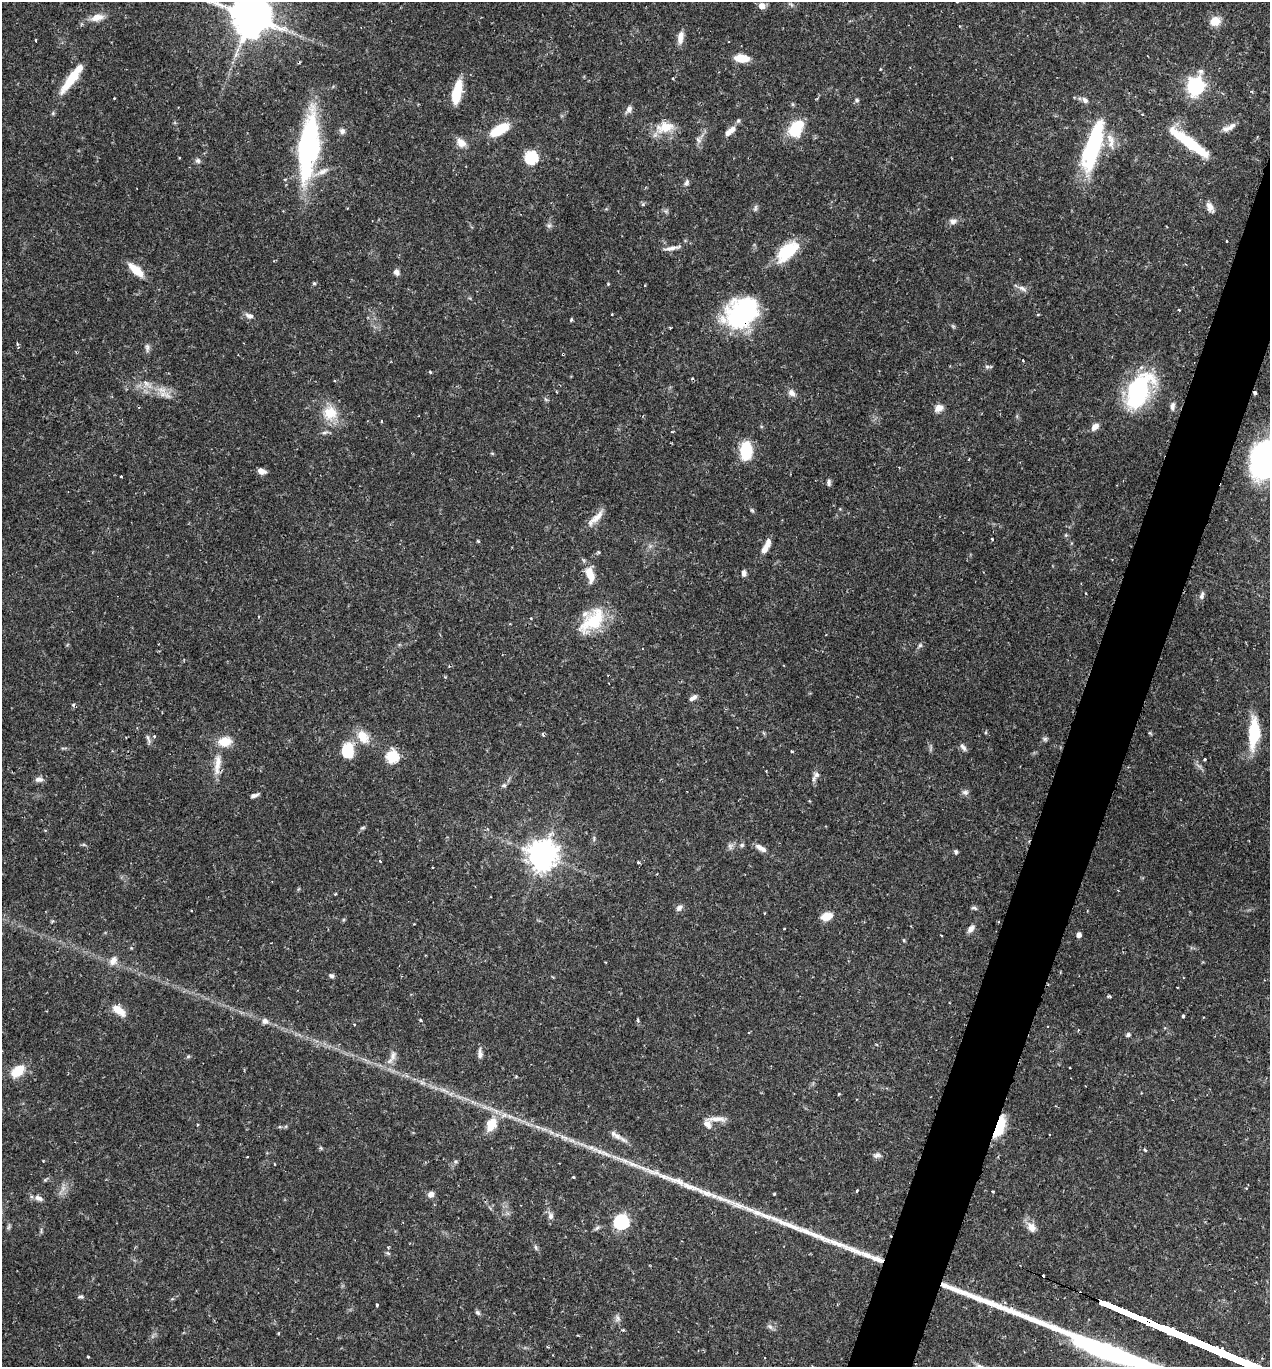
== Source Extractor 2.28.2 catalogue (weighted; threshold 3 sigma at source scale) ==
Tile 10 of 4 x 4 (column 2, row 3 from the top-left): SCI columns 1411-2678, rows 1374-2738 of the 5488 x 5474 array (HDU 1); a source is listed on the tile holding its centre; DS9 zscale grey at full resolution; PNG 1272 x 1369 px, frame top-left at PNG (2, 2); no overlay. Shown black and unused: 4% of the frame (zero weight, under 2 of 3 exposures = <1% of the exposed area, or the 3 px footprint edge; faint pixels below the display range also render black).
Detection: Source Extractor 2.28.2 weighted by HDU 2 'WHT'; one run over the whole footprint, this tile lists its part. Background 0.12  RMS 0.0034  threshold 0.0152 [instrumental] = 3 sigma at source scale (4.5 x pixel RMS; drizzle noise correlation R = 1.50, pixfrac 1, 0.05/0.05 arcsec/px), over >= 5 px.
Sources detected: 154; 2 inside a brighter object's white glare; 3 cosmic-ray / hot-pixel residue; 3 long thin detections or spike segments (spike, bleed or trail) — not listed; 6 inside a brighter listed object's ellipse — not listed separately; the other 140 listed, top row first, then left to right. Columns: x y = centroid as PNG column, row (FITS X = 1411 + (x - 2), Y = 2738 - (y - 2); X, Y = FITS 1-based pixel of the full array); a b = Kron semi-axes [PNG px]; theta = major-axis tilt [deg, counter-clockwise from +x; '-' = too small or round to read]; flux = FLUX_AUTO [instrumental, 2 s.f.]
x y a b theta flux
762 6 6 5 - 2.8
250 16 13 11 -23 1100
97 17 17 9 12 3.4
1215 21 9 9 - 5
680 37 15 7 82 2.6
36 40 3 3 - 0.65
741 58 15 8 -3 5.3
71 79 33 9 55 9.8
1195 86 8 7 - 120
457 92 22 8 78 11
114 98 2 2 - 0.28
857 100 6 5 - 0.58
1085 100 10 7 -51 1.2
629 109 9 7 50 1.5
1232 126 17 7 35 2.3
665 127 24 14 10 7
796 129 14 9 56 18
499 130 21 9 31 11
342 131 8 7 - 1.1
730 131 18 7 41 2.8
698 140 8 4 -45 0.81
1111 141 24 9 -79 4
1094 142 59 15 75 35
461 143 14 10 -40 2.8
1190 143 49 9 -36 20
308 146 62 17 83 68
531 157 6 6 - 39
179 158 3 2 - 0.39
198 161 7 6 - 0.92
322 172 21 6 23 2.8
687 182 8 6 59 0.91
643 204 5 3 - 0.43
1210 207 14 8 -65 2.2
755 208 10 4 85 0.67
953 221 10 7 14 1.4
549 226 7 4 0 0.65
1226 241 3 2 - 0.35
671 248 22 5 11 1.9
787 252 23 12 41 16
136 270 19 8 -43 5.7
396 272 7 6 - 1.3
314 283 4 4 - 0.51
608 284 4 4 - 0.31
645 285 3 2 - 0.26
1022 288 12 6 -29 1.5
1179 310 3 3 - 0.44
741 313 38 28 35 39
249 316 11 6 -20 1.4
571 319 5 4 - 0.41
147 348 12 5 -87 1.1
563 354 3 2 - 0.29
1023 360 3 3 - 0.27
988 367 11 4 1 0.76
430 372 4 3 - 0.38
334 380 3 2 - 0.32
146 383 10 6 -41 1.6
1136 390 42 21 66 31
792 393 10 8 -43 1.7
1255 393 4 3 - 1.6
167 395 10 5 -35 1.6
1172 406 12 6 81 1.4
939 408 10 8 27 2.3
330 413 19 19 - 7.5
382 421 4 2 - 0.33
1095 427 9 6 42 2.3
324 432 8 4 9 0.73
746 450 15 9 -90 17
1265 460 30 22 78 80
261 471 9 6 -23 1.9
121 476 3 2 - 0.29
829 483 8 5 87 0.9
752 510 8 3 -44 0.47
596 518 28 7 43 3.4
992 539 3 2 - 0.41
478 541 4 4 - 0.34
765 549 14 7 54 2.5
744 573 7 6 - 1.1
590 575 20 9 -75 5.2
1202 595 10 6 75 1.1
593 620 39 19 44 15
920 645 5 5 - 0.6
693 698 10 5 33 1.3
1254 733 26 9 87 19
543 735 5 3 - 0.47
154 736 3 3 - 0.47
363 737 19 13 -56 5.4
148 738 14 3 -66 0.84
1045 739 6 6 - 0.69
224 742 12 9 9 6.3
963 747 11 5 -54 1.1
348 751 19 14 90 8.5
392 757 6 6 - 31
1205 759 3 3 - 0.5
218 763 26 9 83 4.6
816 775 8 7 - 1.1
39 779 11 6 0 1.4
504 785 6 5 - 0.69
965 792 9 7 -1 1.1
254 795 10 4 19 1.1
362 828 7 3 19 0.48
742 845 6 5 - 0.67
761 848 17 6 -32 2.1
956 852 6 5 - 0.62
542 855 9 9 - 500
380 861 4 3 - 0.32
638 862 3 3 - 0.73
679 908 9 6 45 1.2
974 908 9 4 -18 0.68
826 916 11 7 14 4.6
971 929 11 6 55 1.6
941 935 3 2 - 0.25
1079 935 5 4 - 1.5
113 961 12 9 59 2.2
331 976 7 5 -26 0.78
1177 987 2 2 - 0.24
1109 996 5 3 - 0.46
119 1010 16 8 -38 4.6
1183 1016 3 3 - 0.48
265 1021 9 8 - 1.4
1078 1030 4 3 - 0.29
1128 1035 6 5 - 0.69
480 1054 13 6 -89 1.4
393 1055 15 6 77 2
18 1071 18 11 39 6.6
716 1119 26 6 0 3
491 1124 19 12 66 6.5
999 1127 21 8 68 12
617 1136 11 8 -29 2
1145 1150 4 3 - 0.47
877 1155 13 5 3 1.1
431 1194 7 6 - 1.8
38 1198 11 6 -25 1.6
550 1216 9 7 77 1.3
621 1222 7 6 - 63
1031 1227 14 10 -60 2.9
81 1297 7 4 4 0.66
377 1305 4 3 - 0.41
477 1313 8 5 -38 0.66
618 1318 11 5 -80 1.1
88 1356 3 2 - 0.41
Overlapping masked pixels (flux is a lower limit): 5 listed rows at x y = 741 313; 563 354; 1255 393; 218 763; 999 1127
Isophote crosses this tile's border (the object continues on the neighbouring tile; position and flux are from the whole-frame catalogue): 2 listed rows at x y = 250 16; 1265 460